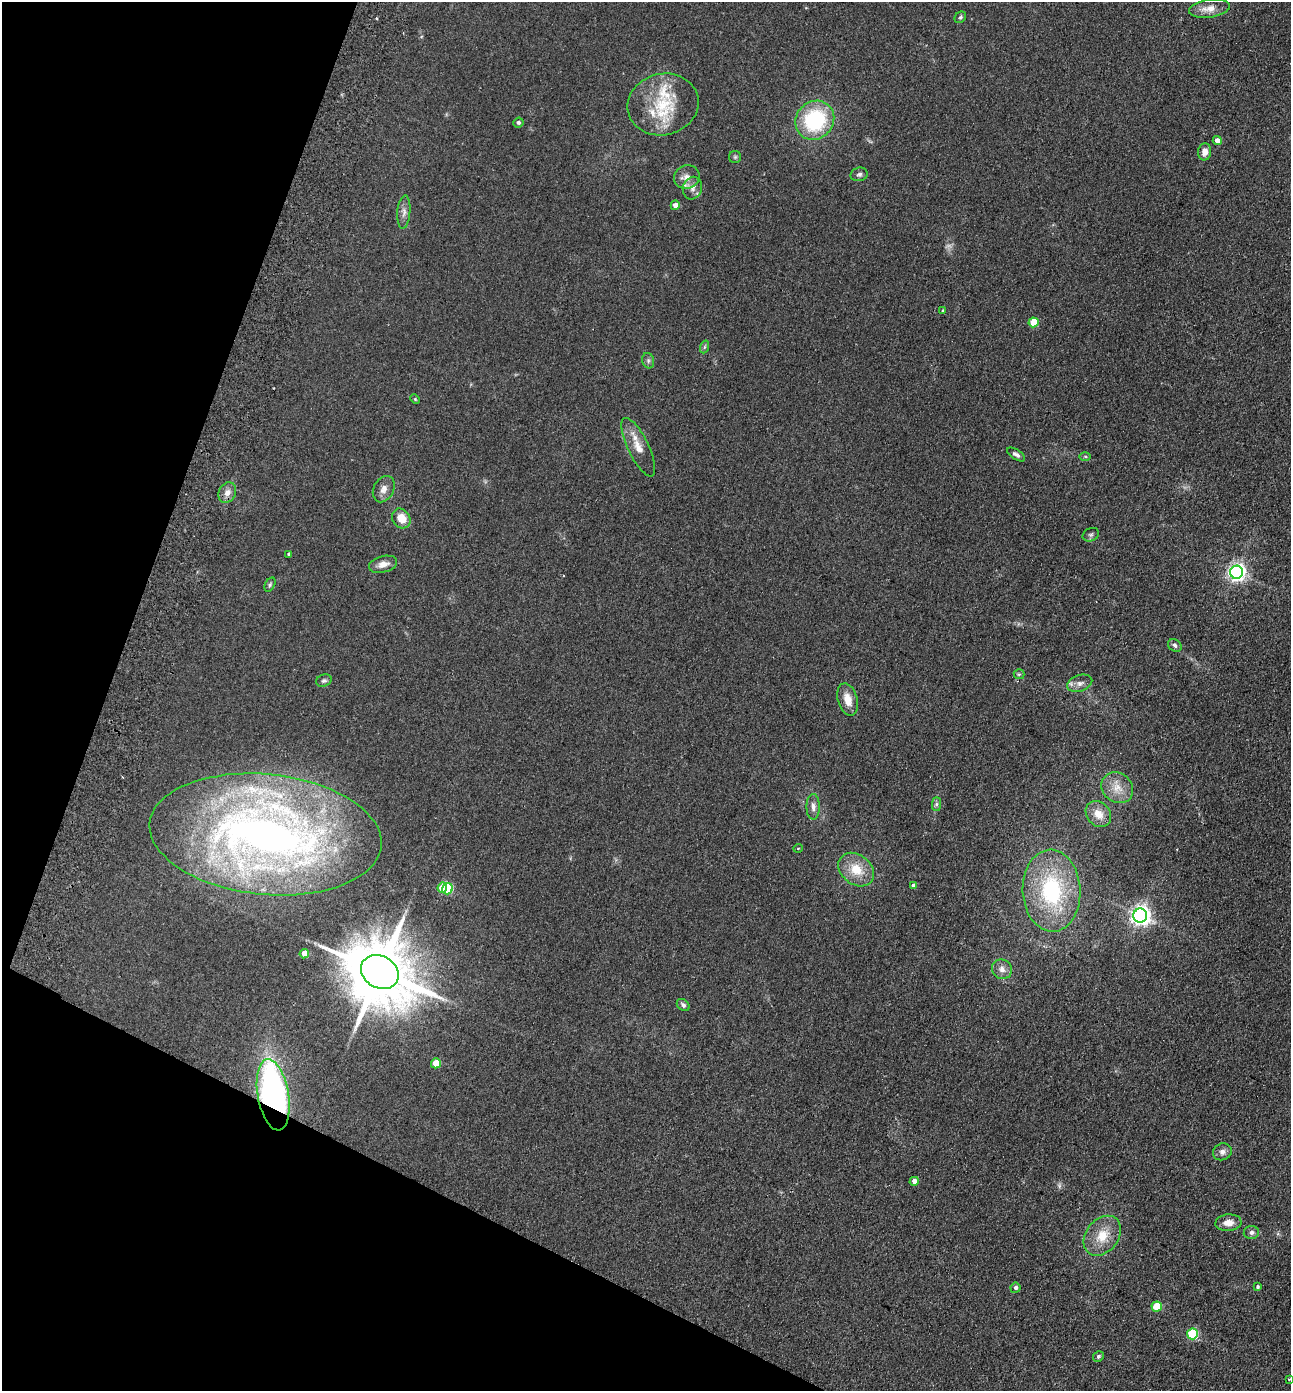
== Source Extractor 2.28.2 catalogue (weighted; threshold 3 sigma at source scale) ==
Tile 9 of 4 x 4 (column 1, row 3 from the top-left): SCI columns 326-1614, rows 1417-2805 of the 5675 x 5610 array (HDU 1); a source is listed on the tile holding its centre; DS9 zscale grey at full resolution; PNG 1293 x 1393 px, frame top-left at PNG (2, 2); each listed source drawn as its Kron ellipse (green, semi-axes under 4 px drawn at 4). Shown black and unused: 19% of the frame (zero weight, under 2 of 3 exposures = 3% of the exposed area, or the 3 px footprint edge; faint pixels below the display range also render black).
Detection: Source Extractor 2.28.2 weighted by HDU 2 'WHT'; one run over the whole footprint, this tile lists its part. Background 0.132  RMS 0.011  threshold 0.0513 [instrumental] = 3 sigma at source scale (4.5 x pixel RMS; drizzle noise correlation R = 1.50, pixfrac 1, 0.05/0.05 arcsec/px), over >= 5 px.
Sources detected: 68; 2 too faint to see at this stretch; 2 cosmic-ray / hot-pixel residue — neither listed nor drawn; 1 inside a brighter listed object's ellipse — not listed separately; the other 63 listed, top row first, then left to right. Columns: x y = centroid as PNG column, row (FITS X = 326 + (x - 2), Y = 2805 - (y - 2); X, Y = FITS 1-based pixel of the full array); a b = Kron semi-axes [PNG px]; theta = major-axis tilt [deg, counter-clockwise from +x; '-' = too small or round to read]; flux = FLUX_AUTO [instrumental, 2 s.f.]
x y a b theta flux
1209 9 21 9 8 12
960 17 6 5 - 1.9
663 104 36 30 14 64
815 120 20 18 46 95
518 122 5 5 - 2.1
1217 141 4 4 - 7.5
1205 152 8 6 82 8
735 157 6 6 - 2
859 174 8 6 15 3
687 177 13 11 22 9.1
692 188 11 9 70 7.1
675 205 5 4 - 6.8
404 212 17 6 85 6.1
943 310 3 3 - 0.95
1033 322 5 5 - 27
704 347 6 4 70 1.7
648 361 8 6 -71 2.7
415 399 5 4 - 1.2
638 447 32 10 -64 17
1016 454 10 4 -34 3.5
1085 456 5 4 - 1.3
384 489 14 10 63 7.4
227 493 11 8 63 7.6
401 518 10 8 -54 16
1091 535 8 6 25 2.8
289 554 3 3 - 2.1
383 564 14 8 14 8.1
1236 572 6 6 - 460
270 585 7 5 63 1.8
1175 645 7 5 -34 2.9
1019 674 5 5 - 1.6
324 681 8 6 19 2.5
1080 683 13 8 18 6.5
848 699 17 9 -75 14
1117 788 17 14 -39 16
936 804 7 4 90 2.4
813 807 13 6 90 5.6
1098 814 14 11 -50 14
265 834 116 60 -6 760
798 848 5 3 - 0.79
856 870 19 14 -39 24
914 886 4 4 - 3.9
442 888 5 4 - 30
447 889 6 5 - 52
1052 891 41 29 -87 110
1140 915 7 7 - 600
304 954 5 4 - 13
1002 969 10 9 - 7.1
380 972 20 16 -31 11000
683 1005 7 5 -42 3.1
436 1063 5 5 - 21
273 1095 36 15 -80 340
1222 1152 10 8 23 5
914 1181 4 4 - 7.3
1228 1223 13 8 5 9
1251 1232 8 6 6 4.1
1102 1236 22 16 51 24
1258 1287 4 4 - 1.9
1015 1288 5 5 - 3.1
1157 1307 5 5 - 35
1192 1334 5 5 - 73
1098 1356 5 5 - 2.3
1289 1379 3 3 - 2.7
Overlapping masked pixels (flux is a lower limit): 1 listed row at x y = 273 1095
Isophote crosses this tile's border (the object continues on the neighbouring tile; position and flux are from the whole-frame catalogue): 1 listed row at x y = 1289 1379